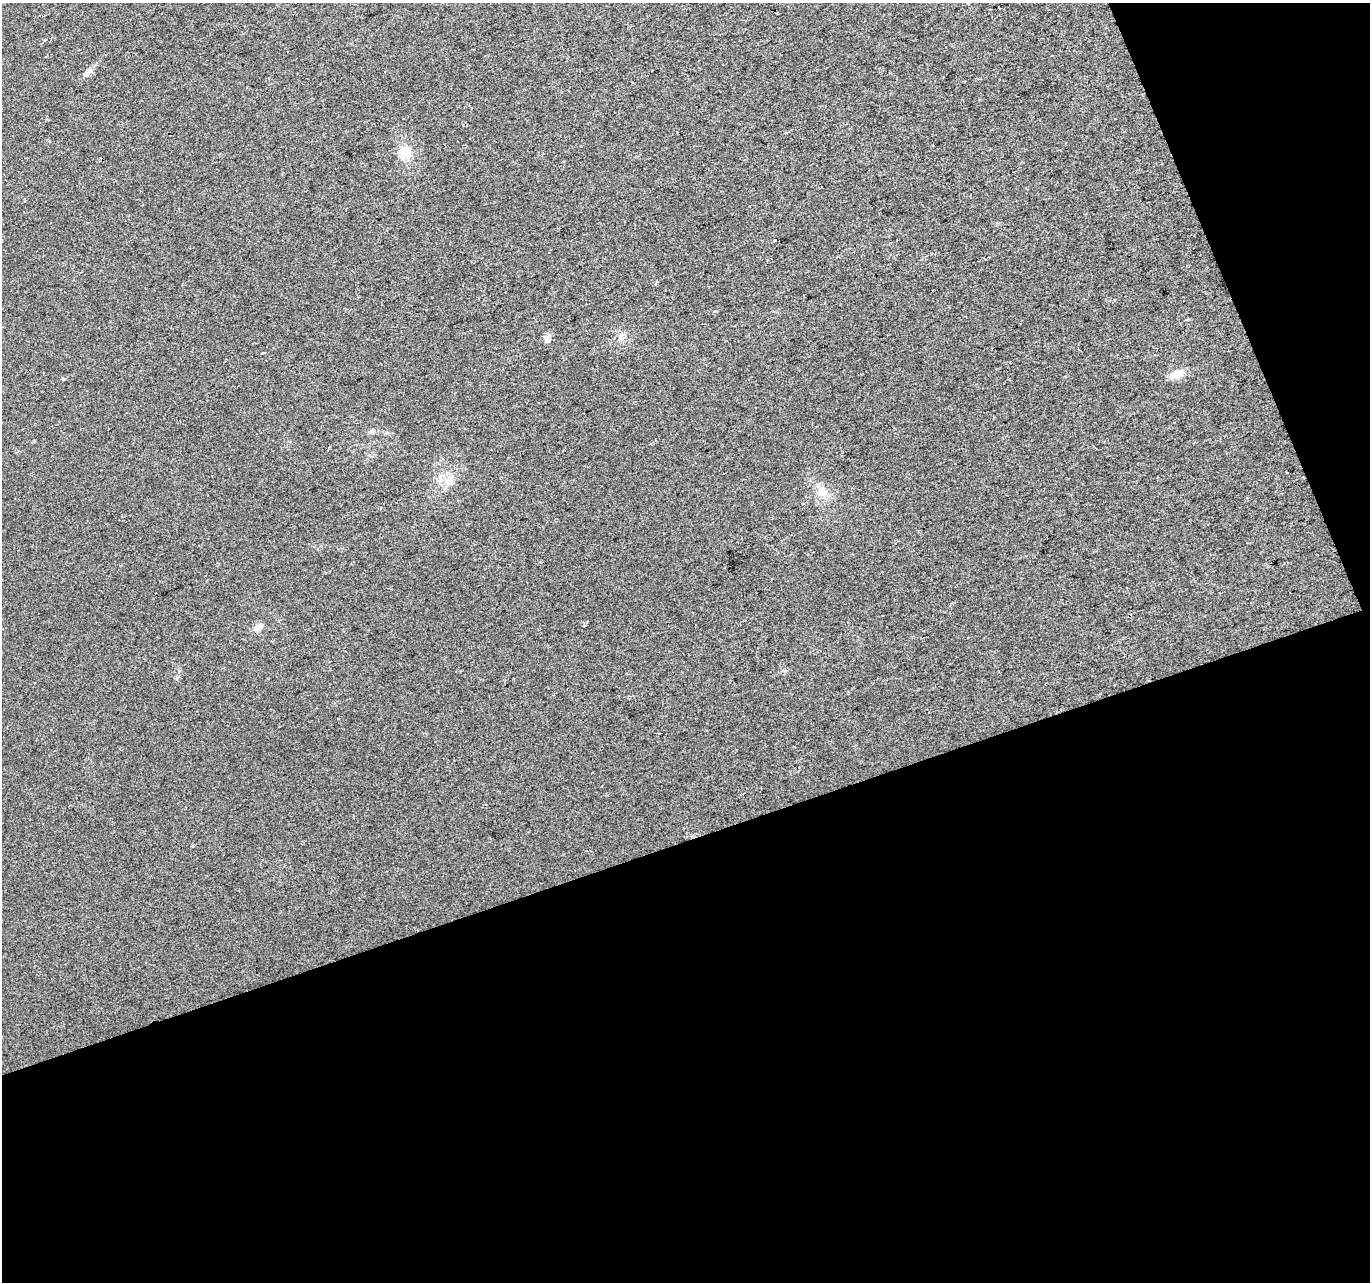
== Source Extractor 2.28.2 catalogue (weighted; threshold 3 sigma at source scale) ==
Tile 4 of 2 x 2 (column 2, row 2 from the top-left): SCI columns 1369-2736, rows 45-1324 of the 2736 x 2664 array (HDU 1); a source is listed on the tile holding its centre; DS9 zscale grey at full resolution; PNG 1372 x 1284 px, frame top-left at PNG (2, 3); no overlay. Shown black and unused: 39% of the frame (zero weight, under 2 of 3 exposures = <1% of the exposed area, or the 3 px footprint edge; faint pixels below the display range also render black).
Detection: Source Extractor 2.28.2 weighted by HDU 2 'WHT'; one run over the whole footprint, this tile lists its part. Background 0.0218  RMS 0.0067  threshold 0.0304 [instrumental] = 3 sigma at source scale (4.5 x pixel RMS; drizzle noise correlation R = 1.50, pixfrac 1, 0.0396/0.0396 arcsec/px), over >= 5 px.
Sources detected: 13; all 13 listed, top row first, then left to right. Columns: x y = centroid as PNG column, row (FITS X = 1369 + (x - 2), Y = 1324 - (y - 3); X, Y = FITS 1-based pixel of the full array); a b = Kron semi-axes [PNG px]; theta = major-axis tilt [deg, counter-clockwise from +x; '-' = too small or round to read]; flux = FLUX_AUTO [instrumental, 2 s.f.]
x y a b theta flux
88 72 10 5 63 2.3
405 153 15 13 -66 12
775 240 3 3 - 3.2
621 337 10 5 -36 2.3
548 339 9 6 -17 2.3
263 353 4 3 - 0.69
1177 374 16 9 18 8.5
63 379 4 3 - 1.1
372 431 9 4 35 1.4
1286 472 3 2 - 0.62
440 480 8 5 56 2.2
822 493 14 10 -34 6.3
258 627 13 7 29 4.1
Unlisted compact peaks at least as high as the median listed source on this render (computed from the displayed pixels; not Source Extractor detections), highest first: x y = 193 846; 386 432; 177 677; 716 311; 785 671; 1188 319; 584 625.